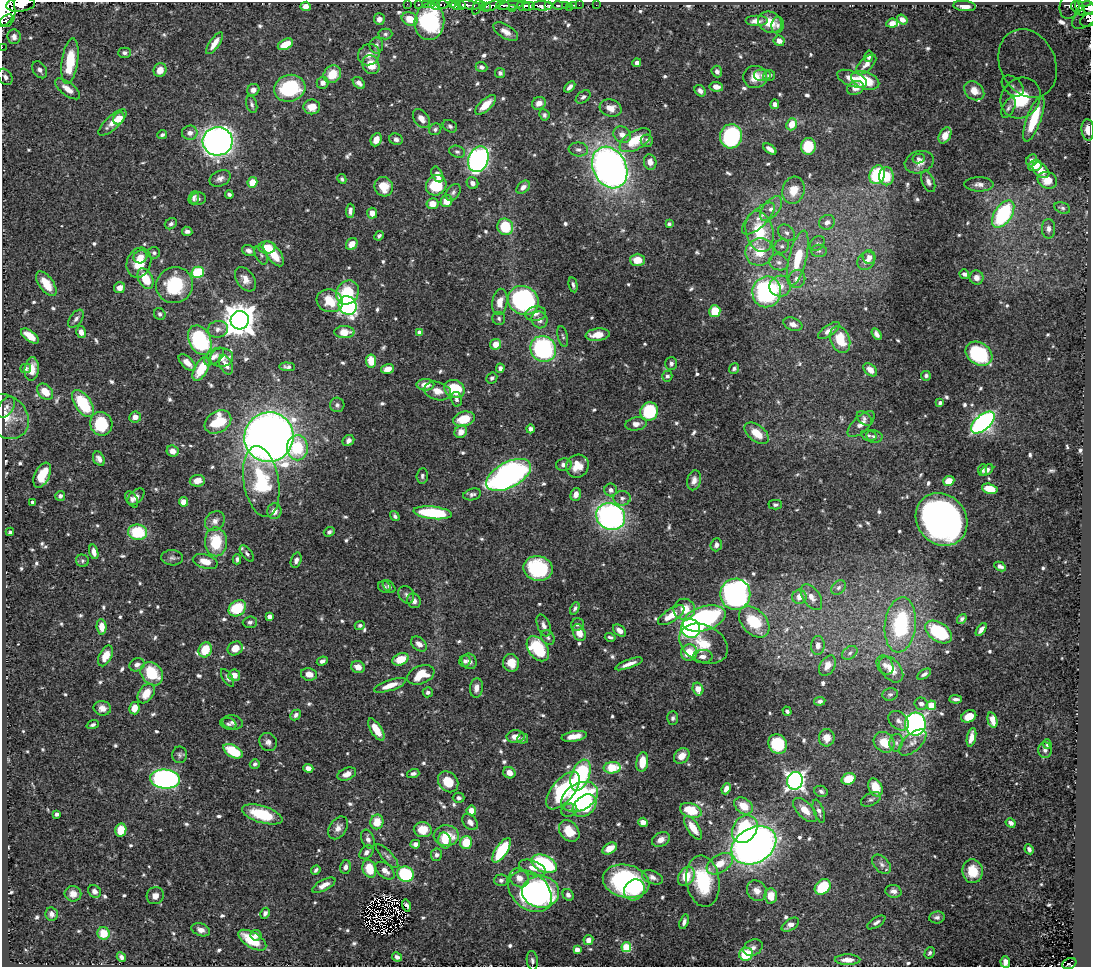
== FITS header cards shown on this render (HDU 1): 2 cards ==
NAXIS1  =                 1089
NAXIS2  =                  965

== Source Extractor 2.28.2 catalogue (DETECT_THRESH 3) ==
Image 1089 x 965 px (HDU 1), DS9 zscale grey, 1 PNG px = 1 image px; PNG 1093 x 969 px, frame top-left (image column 1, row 965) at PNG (2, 2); each listed source drawn as its Kron ellipse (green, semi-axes under 4 px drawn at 4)
Background 0.499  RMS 0.0087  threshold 0.026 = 3 sigma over >= 5 px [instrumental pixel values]
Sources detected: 752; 4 with non-positive FLUX_AUTO (blend fragments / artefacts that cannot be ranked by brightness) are neither listed nor drawn; of the other 748, the 500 brightest by FLUX_AUTO listed and drawn (248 fainter detections omitted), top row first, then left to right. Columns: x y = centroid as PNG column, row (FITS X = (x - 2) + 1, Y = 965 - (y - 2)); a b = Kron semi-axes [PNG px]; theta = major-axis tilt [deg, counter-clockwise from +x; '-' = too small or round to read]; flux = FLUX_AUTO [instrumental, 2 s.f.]
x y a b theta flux
407 4 2 2 - 7
419 4 3 2 - 4.8
425 4 2 2 - 5.7
431 4 3 2 - 11
453 4 3 3 - 110
20 5 14 7 7 1200
435 5 4 3 - 21
442 5 6 3 0 30
456 5 5 4 - 360
468 5 12 4 -7 390
503 5 7 3 -4 110
511 5 13 4 9 240
548 5 4 3 - 140
558 5 5 3 - 67
565 5 3 2 - 21
574 5 3 2 - 4.8
579 5 2 2 - 3.5
596 5 2 2 - 1.8
1070 5 14 9 73 100
306 6 5 4 - 4.5
462 6 3 2 - 76
482 6 4 3 - 28
486 6 4 2 - 54
492 6 10 4 23 190
523 6 6 5 - 460
529 6 6 4 3 330
542 6 10 4 -3 380
964 6 11 5 -5 6.6
1075 6 5 3 - 69
477 7 9 2 67 59
569 7 2 2 - 26
512 8 3 2 - 63
1080 8 8 3 -72 140
1088 8 7 6 - 280
5 9 17 10 -86 2200
1088 15 18 9 38 190
379 19 6 5 - 3
410 19 8 6 -21 10
902 19 6 4 -36 3.6
1089 20 8 6 25 110
5 21 8 4 41 280
756 21 11 5 0 4.2
429 22 18 15 84 66
770 22 12 10 -31 10
892 23 6 4 7 3.8
778 25 8 6 79 1.7
506 32 14 6 -31 4.3
385 34 7 5 1 1.3
14 37 7 6 - 2.5
779 41 5 5 - 3.9
215 43 13 5 55 6.3
285 44 8 5 26 11
376 45 8 6 -90 2.5
2 47 2 2 - 4.6
124 53 6 5 - 2
369 55 11 10 - 4.3
869 56 5 4 - 2
70 61 23 8 82 23
637 63 4 4 - 2.5
1028 63 35 28 -65 43
866 64 12 6 44 3.7
371 65 10 8 -63 11
481 67 6 5 - 2.1
40 70 9 6 -54 2.9
160 70 7 6 - 5.7
717 71 6 5 - 2.3
500 73 5 5 - 1.7
332 74 9 8 - 13
762 75 9 6 0 2.2
769 76 6 5 - 1.7
5 77 9 6 -59 2.7
755 77 12 11 - 7.8
852 79 16 7 -22 6.5
865 80 15 8 -19 20
322 83 6 6 - 3.3
359 83 7 5 -45 2.9
1013 86 13 8 -42 5.1
570 87 7 3 46 2.6
716 87 7 5 -9 4.1
290 88 16 13 16 52
855 88 9 6 25 4.2
67 89 15 6 -37 5.3
253 90 6 5 - 2.9
700 91 6 5 - 2.4
974 91 11 8 -38 6.3
583 97 8 5 38 1.7
1021 98 21 19 51 38
539 103 7 6 - 4.3
252 104 9 5 -74 1.8
775 104 5 4 - 2.8
486 105 13 5 43 9.3
312 107 8 7 - 7.3
611 108 11 8 -16 6.1
1008 108 11 5 62 1.8
544 115 6 5 - 1.4
119 118 6 5 - 12
421 119 11 7 -54 4.7
1034 119 24 7 70 19
112 123 18 7 43 6.5
792 124 6 5 - 8.9
450 126 8 6 -31 1.5
435 129 6 5 - 1.3
1088 130 11 6 -86 6.3
190 133 8 7 - 3.3
162 135 5 4 - 1.5
622 135 9 7 -35 4.9
945 135 8 5 61 7.8
731 136 12 11 - 60
396 139 7 5 -21 2.2
376 140 7 5 66 6.2
635 140 17 9 31 17
218 141 15 14 - 320
647 141 6 6 - 1.6
808 146 8 7 - 20
578 149 9 7 -6 2.4
770 149 7 4 -36 3.4
457 152 8 6 -18 1.5
478 159 13 10 69 200
918 159 6 5 - 1.4
1032 160 6 5 - 2.2
650 162 8 6 -79 4.6
919 162 15 11 17 5.5
1035 166 7 5 21 7.9
610 167 22 16 -63 330
1041 170 9 6 -42 5.5
437 174 8 5 -64 3.6
877 175 9 7 67 42
886 176 9 7 -89 14
220 178 11 7 25 3
342 179 5 4 - 1.3
1047 180 10 8 -25 8.9
928 181 11 6 -67 2.6
252 182 5 5 - 13
472 183 6 5 - 2.8
979 184 14 7 -1 3.4
436 185 11 9 43 23
384 187 10 9 - 10
523 187 8 5 42 2.8
793 190 14 11 74 10
453 192 9 6 54 1.9
229 194 4 3 - 1.5
194 198 7 5 70 1.8
198 199 8 6 10 1.6
446 201 6 5 - 9.7
432 204 6 5 - 6.4
1062 208 8 5 -22 1.4
771 209 14 8 51 4.9
350 211 7 4 86 2.3
372 213 5 5 - 4.7
1003 214 15 8 56 65
758 219 21 8 44 6.4
827 222 8 7 - 3.5
171 224 6 5 - 1.6
669 224 4 3 - 1.4
505 227 8 7 - 22
1049 229 10 6 -89 2.8
187 231 5 4 - 1.8
760 231 21 13 -77 28
786 233 9 7 -42 2.6
379 236 5 4 - 1.3
817 243 8 6 49 1.9
352 244 6 5 - 5.7
782 246 7 6 - 1.9
267 248 8 6 1 12
249 250 7 5 -27 2.2
819 251 8 6 1 1.8
759 252 14 13 - 15
154 253 6 6 - 1.6
273 254 14 7 -53 15
261 255 10 5 -63 1.5
140 257 7 6 - 4.5
869 257 7 6 - 4.1
798 258 28 8 76 23
637 260 7 6 - 7.4
866 261 10 8 46 4.4
779 262 10 8 -16 2.8
139 263 15 12 70 14
198 272 6 5 - 31
964 274 5 4 - 1.7
977 278 7 7 - 2.9
146 279 11 7 -63 14
245 279 13 8 -55 5.1
797 279 9 8 - 5.1
46 284 14 7 -54 9.4
175 285 18 18 - 34
573 285 7 4 -78 1.4
780 286 11 10 - 6.8
120 288 6 5 - 4.4
767 292 15 14 - 110
347 293 13 10 57 24
523 300 16 14 -30 110
330 301 13 11 -18 18
500 302 13 7 80 6.5
348 306 10 8 -57 160
715 311 6 5 - 17
160 314 6 5 - 1.7
536 314 10 7 10 2.9
499 318 6 6 - 1.4
76 319 10 6 53 2
240 320 9 9 - 1100
540 320 8 8 - 3.3
793 324 10 6 -21 3.5
218 329 10 8 11 3.1
829 330 13 5 35 3.5
81 332 6 5 - 3.1
344 332 10 6 0 9.2
420 333 4 4 - 5.6
876 334 6 4 -56 2.4
598 335 12 6 7 8.4
30 336 10 5 -38 8.6
563 336 10 5 -77 1.4
200 340 15 11 -66 67
840 340 13 9 -70 15
496 344 5 5 - 6.4
543 349 13 12 - 78
979 354 14 11 -33 44
214 356 12 6 38 2.8
221 358 11 9 2 5.5
371 361 6 5 - 10
187 362 10 5 -44 5.3
671 363 6 6 - 1.7
226 365 10 6 -65 4.6
287 367 8 4 -6 1.7
26 368 5 4 - 1.4
500 368 4 4 - 2.2
32 369 11 7 83 6.6
201 369 13 6 62 18
388 369 6 5 - 5.1
734 369 6 4 51 1.5
870 370 8 5 -45 4.4
667 376 5 5 - 1.5
926 376 5 5 - 1.3
492 378 6 5 - 1.4
425 385 9 6 0 6
455 389 10 8 -28 24
437 391 13 9 -15 6.3
45 392 9 6 -44 9
456 399 7 5 -77 1.8
83 403 15 8 -55 33
940 403 4 3 - 1.5
337 405 7 7 - 1.6
6 407 12 7 55 2.7
649 411 9 8 - 35
6 416 25 20 -43 12
135 417 6 5 - 4.4
864 418 9 5 -41 1.6
464 419 11 7 14 14
218 422 14 10 33 25
983 423 14 7 41 200
101 424 12 11 - 27
636 424 11 6 11 3.9
861 424 17 8 43 4.4
530 429 4 4 - 2.1
461 432 6 6 - 5.1
757 433 14 8 -38 11
869 435 8 5 -13 1.4
874 436 8 6 -11 1.9
269 437 25 24 - 710
348 441 6 5 - 2.4
297 448 12 10 -89 25
173 451 6 5 - 4.8
99 459 7 5 -60 2.7
564 465 8 6 12 2.9
577 466 12 11 - 8.6
982 470 6 4 82 1.3
987 470 7 4 38 1.9
42 475 13 7 64 14
509 475 24 12 28 200
422 476 8 5 85 1.5
694 480 10 7 74 3.7
197 481 7 6 - 6.3
949 481 6 5 - 7.6
261 482 36 17 -80 47
990 489 8 5 -15 13
611 490 6 6 - 2.4
472 494 9 5 15 1.7
576 494 7 5 74 3.6
60 496 5 5 - 1.9
136 497 10 6 43 3.2
622 498 8 7 - 2.6
132 499 9 5 -57 1.6
183 502 5 4 - 5.9
33 503 4 3 - 2.1
775 505 7 5 0 1.7
274 511 8 7 - 4.5
433 513 19 6 -6 43
395 516 5 4 - 1.3
611 516 15 13 -29 170
942 519 28 24 -49 360
215 521 11 9 47 3.8
10 532 4 4 - 1.4
138 532 9 7 -7 30
329 532 5 4 - 1.5
216 542 14 11 -89 22
716 545 6 5 - 2.8
94 552 7 4 -75 3.9
247 553 9 5 -52 1.5
172 558 11 7 -3 2.2
237 559 5 4 - 1.5
296 560 8 5 73 2.4
82 561 6 6 - 1.3
205 561 13 7 -16 7
1000 566 6 4 -27 2.2
538 568 15 12 -11 49
389 586 7 5 -47 1.4
384 587 6 5 - 1.3
838 588 8 6 45 2.1
735 594 15 15 - 190
406 595 9 7 -57 2.2
799 597 7 7 - 5.9
811 597 15 8 -56 5.4
414 601 7 6 - 2.9
237 608 9 7 35 24
575 608 6 4 62 1.5
684 609 11 10 - 11
671 615 15 6 32 10
269 617 4 4 - 3.1
704 619 22 12 17 110
962 619 5 4 - 1.5
250 622 7 6 - 1.6
754 622 18 12 -46 27
360 625 5 4 - 1.4
544 625 11 6 -68 3
577 625 7 6 - 1.5
900 625 28 15 84 59
102 627 8 5 -85 6.3
691 628 10 9 - 110
981 630 7 3 55 2.7
620 631 7 5 -40 4.3
938 632 15 9 -34 43
579 633 9 6 -67 7.6
610 637 5 4 - 1.4
548 638 8 6 -58 1.7
419 644 9 6 -40 4.4
703 644 26 18 -28 17
818 645 9 6 85 3.4
235 648 8 6 33 7.8
538 649 14 9 -53 37
205 650 8 6 68 16
689 652 8 8 - 13
850 653 8 6 35 2
105 656 11 6 63 9
703 656 10 6 0 3.6
401 659 8 5 21 14
322 661 6 4 26 2
465 661 6 5 - 2.4
469 661 8 7 - 2.8
511 663 9 8 - 8.7
629 664 14 4 20 4.2
137 665 8 6 26 2.6
885 665 10 7 -57 3.3
827 666 11 7 58 5.5
358 667 7 6 - 5
891 669 15 9 -50 9.1
152 674 13 10 -49 24
309 674 8 6 -11 5
924 674 7 4 33 1.8
234 675 6 5 - 5.4
421 675 14 9 22 15
228 678 10 4 -59 1.6
390 685 17 5 18 7.5
476 688 10 6 83 4.3
698 689 6 5 - 8.2
428 692 5 5 - 1.8
146 693 11 7 56 9.6
890 694 8 6 14 1.6
956 699 6 3 -3 1.7
820 701 6 4 7 1.7
921 704 6 6 - 2.6
931 705 5 4 - 20
102 708 8 7 - 3.9
134 708 6 5 - 6.1
787 711 5 3 - 1.5
296 715 6 4 45 2
969 716 8 6 24 7.5
673 718 7 5 85 1.5
992 720 8 4 -75 5
899 721 11 8 -43 3.2
233 722 10 7 -12 2.3
228 724 8 5 -17 1.7
915 724 11 10 - 180
93 725 6 4 21 1.5
376 730 13 5 -58 9.9
574 736 12 5 10 5.9
516 737 9 6 2 5.2
971 737 9 4 77 4.1
523 738 5 5 - 1.3
827 738 8 8 - 5.3
268 742 9 8 - 2.7
884 742 11 9 -44 12
913 742 17 8 43 4.5
896 743 9 6 79 2.3
778 744 10 9 - 35
1047 744 5 3 - 1.3
1045 750 7 7 - 1.7
233 751 10 6 -30 23
179 755 8 7 - 1.7
682 756 9 7 45 5.9
642 762 10 6 82 11
255 764 5 4 - 1.5
308 768 5 4 - 3.5
612 768 8 5 4 21
509 773 6 5 - 5.4
347 774 10 6 22 5.2
413 774 6 4 17 1.9
580 775 16 9 70 59
165 779 15 9 -6 200
849 779 7 5 19 14
795 781 9 8 - 270
448 782 11 9 -48 13
875 787 9 6 -66 10
726 789 6 4 67 2.8
563 790 22 11 50 59
821 791 7 5 -22 1.7
580 797 19 13 29 91
459 798 6 5 - 1.7
871 799 11 6 26 1.8
585 806 13 9 40 24
744 806 10 7 -37 9.6
569 810 8 6 22 1.8
691 810 11 7 -20 20
805 810 15 7 -45 7.1
471 811 5 5 - 6.4
819 811 12 5 -72 2.5
57 814 4 3 - 1.4
262 814 21 8 -17 28
377 822 7 6 - 10
470 822 9 6 -48 2.9
643 822 5 4 - 5.6
1011 823 5 4 - 2.1
338 828 12 8 56 4.2
693 828 13 6 -56 9.5
745 829 15 11 54 54
121 830 7 5 79 13
423 830 9 7 -8 9.8
569 831 12 9 -48 13
446 836 12 10 -2 16
368 839 10 6 -70 2.6
661 839 9 7 30 4.4
445 840 8 6 -75 4.7
466 842 6 6 - 15
415 844 5 4 - 3
754 845 24 17 29 370
610 848 8 5 29 7.8
1029 849 5 3 - 1.6
502 850 14 6 56 38
366 852 8 5 45 2.6
436 855 6 5 - 2
387 856 15 5 -47 2.2
544 864 13 8 -24 59
720 864 14 9 33 8.6
882 864 11 7 -48 2.7
345 867 7 5 77 2.5
533 868 14 7 -22 4.8
369 869 9 6 -72 15
316 870 5 3 - 1.3
385 871 11 6 -40 4.3
973 871 12 10 -84 13
405 874 8 7 - 49
686 876 10 7 58 14
652 877 11 6 -21 2.8
519 878 10 8 -40 5.5
501 880 7 6 - 1.7
626 881 23 16 -13 85
703 881 26 16 -82 36
324 885 13 5 28 4.8
823 887 9 7 41 26
634 890 11 9 47 13
95 891 7 5 -41 2.5
530 891 24 17 -41 110
757 891 11 9 -51 5
893 891 8 6 -15 3
541 892 18 16 -5 73
73 894 8 7 - 4.3
568 895 6 5 - 2
155 896 9 8 - 3.5
771 896 7 6 - 8.7
406 906 6 3 -73 1.8
265 913 6 4 62 2.1
52 914 7 6 - 2.5
937 917 8 6 7 1.9
684 922 7 4 73 2
876 922 10 4 33 2.1
790 925 10 5 33 4.1
201 930 10 6 -19 3.1
104 933 6 6 - 14
256 935 5 5 - 2.3
252 940 16 7 -31 19
588 940 5 5 - 3.8
626 947 5 5 - 35
753 947 10 7 29 2.8
577 949 4 4 - 4.2
930 953 6 4 58 1.5
746 954 7 6 - 28
121 957 5 4 - 1.8
397 957 5 4 - 2.3
848 960 13 5 -1 4.8
532 961 10 5 -82 1.8
1005 962 6 5 - 3.2
1069 963 7 5 25 38
At the frame edge (FLAGS 8, measured only in part): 9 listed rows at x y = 20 5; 1088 8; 5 9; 1088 15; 1089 20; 5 21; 2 47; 1088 130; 1069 963
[248 fainter detections neither listed nor drawn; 4 non-positive-flux detections neither listed nor drawn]